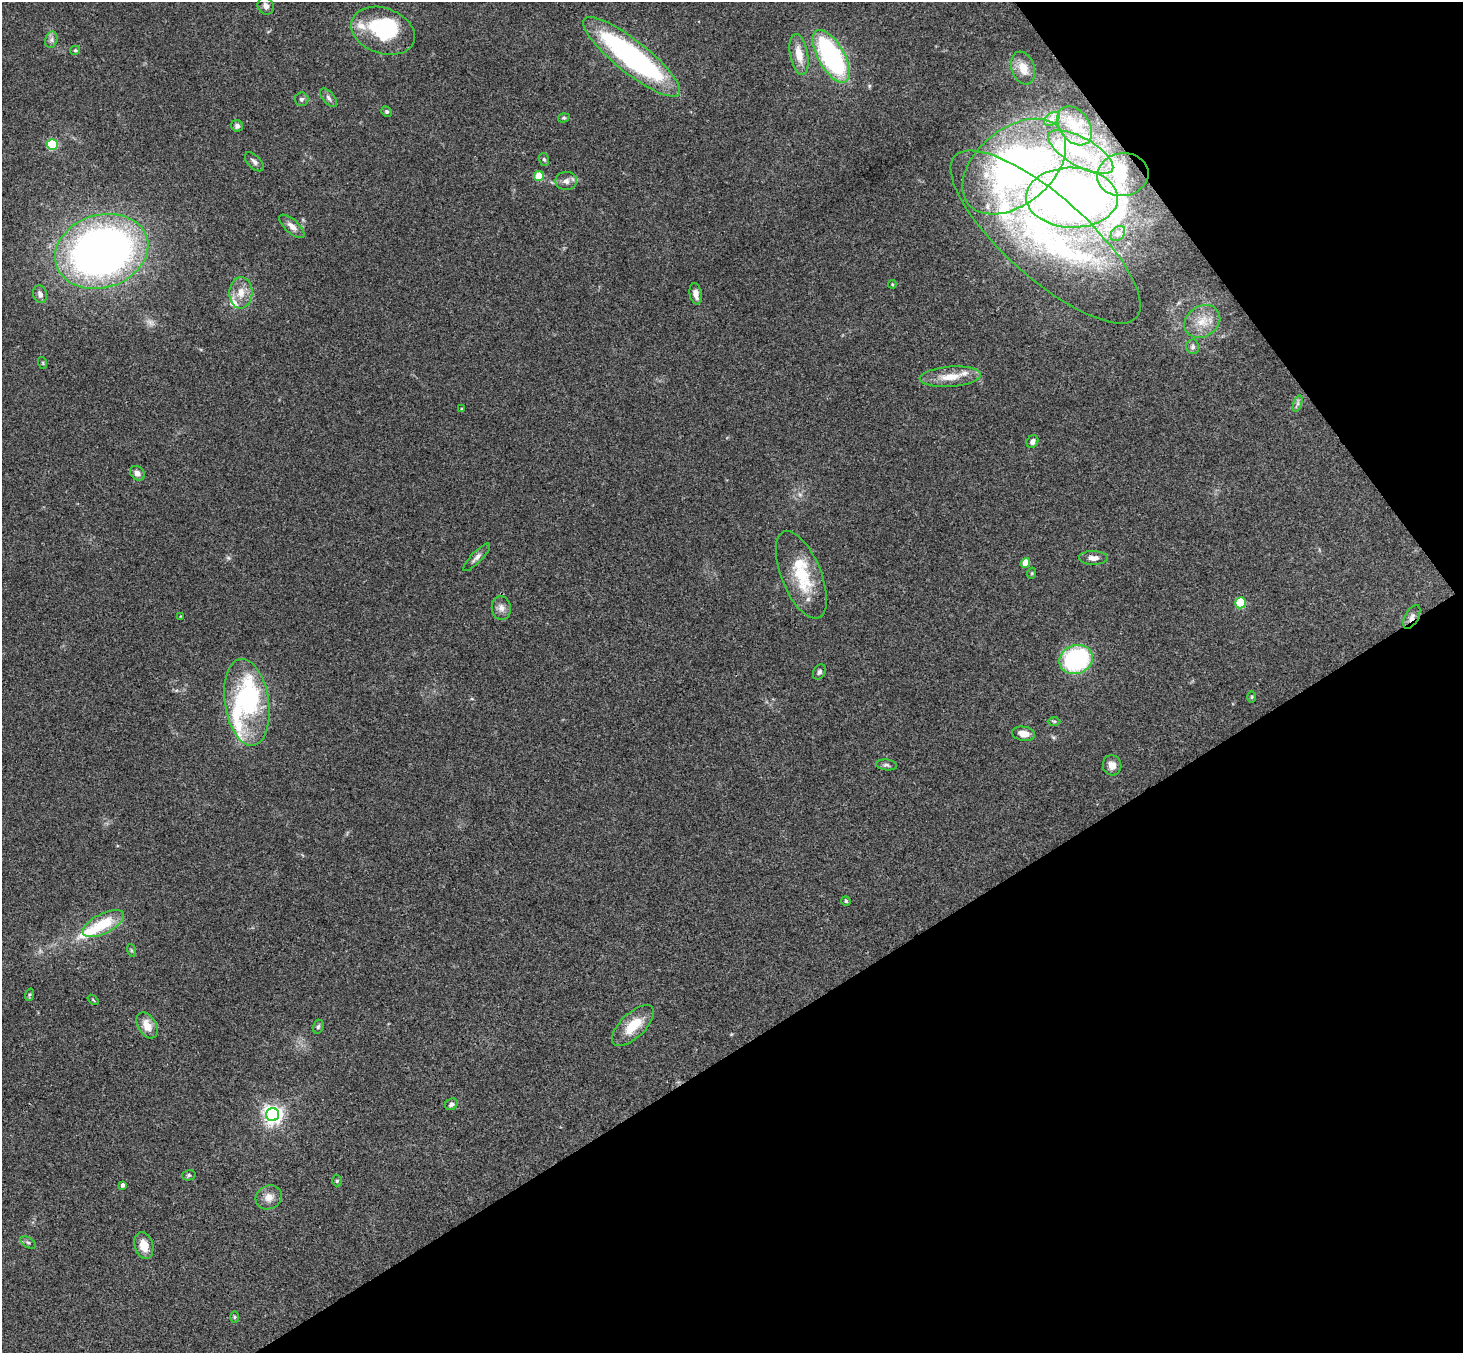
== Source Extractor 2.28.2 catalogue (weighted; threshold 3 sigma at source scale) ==
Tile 12 of 4 x 4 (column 4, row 3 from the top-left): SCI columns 4436-5896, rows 1682-3032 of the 5946 x 5927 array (HDU 1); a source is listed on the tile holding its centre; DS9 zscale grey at full resolution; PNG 1465 x 1355 px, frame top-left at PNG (2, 2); each listed source drawn as its Kron ellipse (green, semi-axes under 4 px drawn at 4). Shown black and unused: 30% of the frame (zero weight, under 3 of 4 exposures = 6% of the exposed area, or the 3 px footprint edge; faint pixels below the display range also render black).
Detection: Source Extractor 2.28.2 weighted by HDU 2 'WHT'; one run over the whole footprint, this tile lists its part. Background 0.163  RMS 0.0073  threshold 0.0329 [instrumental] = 3 sigma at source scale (4.5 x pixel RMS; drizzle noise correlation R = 1.50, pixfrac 1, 0.05/0.05 arcsec/px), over >= 5 px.
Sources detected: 89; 5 inside a brighter object's white glare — neither listed nor drawn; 10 inside a brighter listed object's ellipse — not listed separately; the other 74 listed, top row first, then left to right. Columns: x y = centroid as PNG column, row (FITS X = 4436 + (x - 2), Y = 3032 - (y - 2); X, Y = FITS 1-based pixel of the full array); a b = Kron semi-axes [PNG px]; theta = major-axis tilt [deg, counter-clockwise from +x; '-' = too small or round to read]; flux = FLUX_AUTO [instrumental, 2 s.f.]
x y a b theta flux
266 6 9 7 -57 4
383 31 33 22 -20 41
51 40 8 6 74 2.4
75 50 5 4 - 0.87
799 55 21 9 -80 12
831 56 29 13 -60 120
632 57 60 16 -38 170
1023 68 17 11 -70 9.2
328 98 11 5 -49 2.2
301 99 7 6 - 1.9
387 112 5 5 - 1.3
564 118 6 4 17 1
1052 119 9 5 37 2.6
237 126 6 5 - 2.1
1075 126 21 15 -54 15
52 145 5 5 - 59
1081 152 36 14 -30 29
544 159 6 5 - 1.2
254 162 12 6 -45 2.9
1014 167 59 38 40 240
1123 175 26 21 8 21
539 176 5 5 - 21
566 181 11 9 0 3.9
1072 198 46 30 -1 560
292 226 16 6 -42 4.8
1118 234 9 6 48 2.1
1045 237 121 41 -42 170
102 251 47 36 17 460
892 284 4 4 - 0.74
241 293 15 11 86 9.3
40 294 9 7 -73 3.3
696 294 11 6 -80 5
1202 321 19 15 33 13
1193 347 7 6 - 1.9
43 363 6 3 -72 0.8
950 377 30 10 4 14
1298 404 9 4 71 1.8
462 409 4 3 - 0.69
1032 441 7 5 52 2.9
137 473 8 6 -43 3.6
477 557 18 5 46 3.4
1093 558 14 7 0 4.3
1025 563 5 4 - 14
1032 573 5 3 - 0.73
801 575 46 20 -68 35
1241 603 5 5 - 30
501 608 12 9 -82 4.5
181 616 3 2 - 0.45
1412 617 13 6 61 3.5
1076 659 17 14 21 92
819 672 8 6 59 1.9
1252 697 6 4 89 0.9
247 702 44 22 -82 55
1054 721 6 4 -1 1
1024 734 11 7 -10 7.4
886 765 10 5 -7 1.8
1112 765 10 9 - 5.2
846 901 4 4 - 1
103 924 22 10 27 27
131 950 6 4 -71 0.94
29 995 6 4 71 1.2
93 1000 6 3 -38 0.75
147 1025 14 9 -59 11
633 1026 26 12 44 18
318 1027 7 5 73 1.3
451 1104 6 5 - 2.3
273 1115 6 6 - 370
189 1175 7 5 14 1.3
337 1181 6 4 88 1.3
123 1185 4 4 - 2.2
269 1197 13 11 26 6.7
28 1243 8 5 -32 1.6
144 1245 13 9 -73 11
234 1317 6 4 -90 0.93
Overlapping masked pixels (flux is a lower limit): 2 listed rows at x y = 1072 198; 1412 617